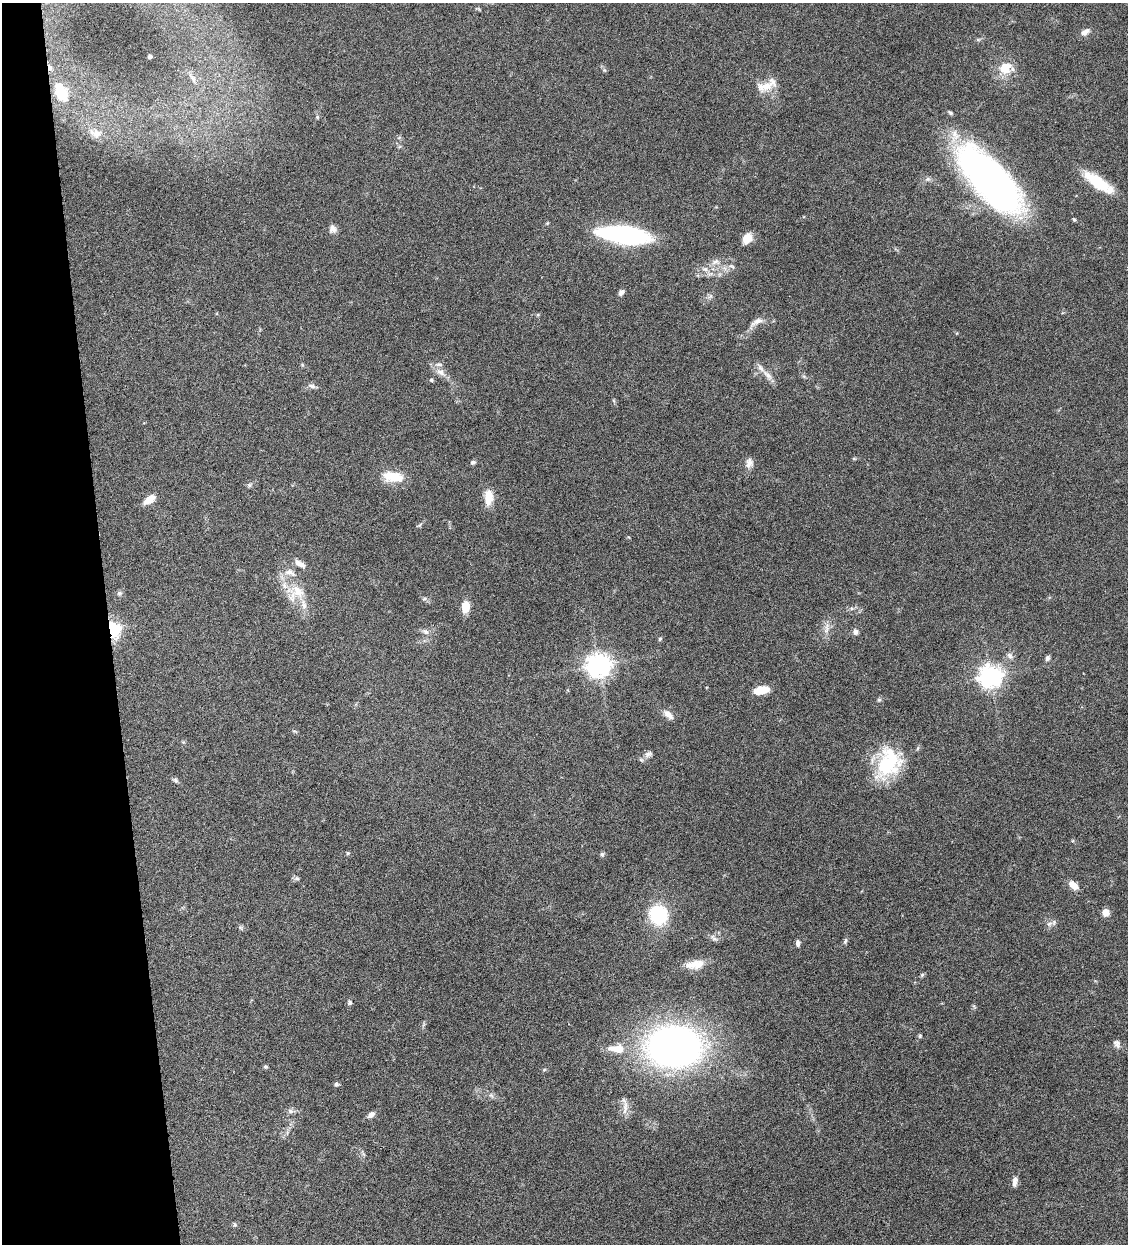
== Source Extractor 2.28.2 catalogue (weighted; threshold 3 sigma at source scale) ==
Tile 5 of 4 x 4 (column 1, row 2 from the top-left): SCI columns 263-1388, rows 2487-3728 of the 4911 x 4971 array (HDU 1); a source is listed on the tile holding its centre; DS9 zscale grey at full resolution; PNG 1130 x 1246 px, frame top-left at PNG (2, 3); no overlay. Shown black and unused: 10% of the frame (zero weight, under 4 of 8 exposures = <1% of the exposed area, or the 3 px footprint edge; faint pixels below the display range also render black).
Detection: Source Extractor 2.28.2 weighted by HDU 2 'WHT'; one run over the whole footprint, this tile lists its part. Background 0.0442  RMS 0.0037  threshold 0.0153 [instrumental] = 3 sigma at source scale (4.09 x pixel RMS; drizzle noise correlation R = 1.36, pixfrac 0.8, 0.05/0.05 arcsec/px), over >= 5 px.
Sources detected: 95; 1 inside a brighter object's white glare — not listed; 7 inside a brighter listed object's ellipse — not listed separately; the other 87 listed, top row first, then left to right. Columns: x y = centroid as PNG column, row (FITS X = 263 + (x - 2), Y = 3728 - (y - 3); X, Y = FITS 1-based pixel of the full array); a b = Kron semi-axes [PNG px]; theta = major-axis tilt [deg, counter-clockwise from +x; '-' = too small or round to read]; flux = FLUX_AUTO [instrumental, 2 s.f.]
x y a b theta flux
1085 32 13 7 32 1.9
150 56 4 3 - 0.87
50 68 7 5 -81 0.95
1005 68 19 16 21 6.8
604 70 6 5 - 0.54
193 78 18 5 -59 1.8
765 86 26 13 14 5.1
61 92 26 16 -63 11
950 113 6 4 -32 0.58
317 117 5 5 - 0.45
96 133 17 14 -25 5.3
990 180 70 27 -47 170
1098 182 33 11 -36 15
1074 220 5 4 - 0.48
333 229 10 9 - 1.7
624 235 37 12 -7 75
747 238 11 9 61 4.2
716 262 13 8 9 2.3
731 266 11 6 -26 1.1
705 269 9 6 -16 1.6
621 292 8 6 54 1.1
710 296 8 6 46 0.89
756 322 22 8 33 2.8
441 372 15 9 -32 2.6
767 375 20 8 -48 2.8
804 376 6 5 - 0.59
431 380 6 4 -17 0.5
312 386 11 5 -18 1.1
854 459 6 4 -1 0.38
473 462 7 5 19 0.74
749 463 14 10 78 2.2
393 476 27 15 0 7.7
249 485 7 6 - 0.7
488 497 18 10 86 5.3
149 499 13 7 34 4.4
419 525 10 4 31 0.6
300 564 16 7 -30 2
296 592 28 24 12 9.9
119 593 7 6 - 0.83
424 599 6 4 1 0.61
465 606 11 7 84 5.8
852 608 7 4 0 0.7
827 628 19 7 81 2.6
112 629 7 6 - 96
425 631 10 6 -31 1.3
855 632 8 7 - 1.1
660 639 5 5 - 0.55
1010 656 10 7 -54 1.4
1047 658 7 5 66 0.83
598 665 8 8 - 310
990 676 8 7 - 260
761 690 13 7 12 7.5
879 700 6 5 - 0.62
668 715 17 8 -42 2.4
183 742 5 5 - 0.39
918 748 6 4 70 0.47
648 754 11 7 26 1.5
888 763 38 27 65 24
175 780 7 6 - 0.73
348 853 5 4 - 0.46
602 854 7 5 -75 0.65
297 878 8 6 -2 0.73
1073 885 12 7 -41 3.3
1106 912 8 8 - 2.2
658 915 20 18 -70 20
1049 924 9 6 30 1.2
241 928 9 4 -36 0.63
714 938 13 6 -37 1.2
845 941 9 5 67 0.75
798 943 7 5 -89 1.2
698 964 18 14 16 4.1
922 975 6 5 - 0.54
349 1002 7 6 - 0.75
974 1006 7 4 -53 0.45
920 1036 5 5 - 0.47
1117 1044 11 8 -61 1.4
674 1047 40 30 1 200
618 1049 14 12 -11 4.7
265 1067 5 5 - 0.54
544 1070 6 4 2 0.44
336 1084 5 5 - 0.77
491 1095 8 6 -54 0.97
625 1105 28 7 -84 2.8
290 1111 9 6 -16 1.1
371 1115 9 6 34 1.6
1015 1182 13 6 81 1.7
235 1225 7 5 -89 0.57
Overlapping masked pixels (flux is a lower limit): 2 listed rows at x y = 50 68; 112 629